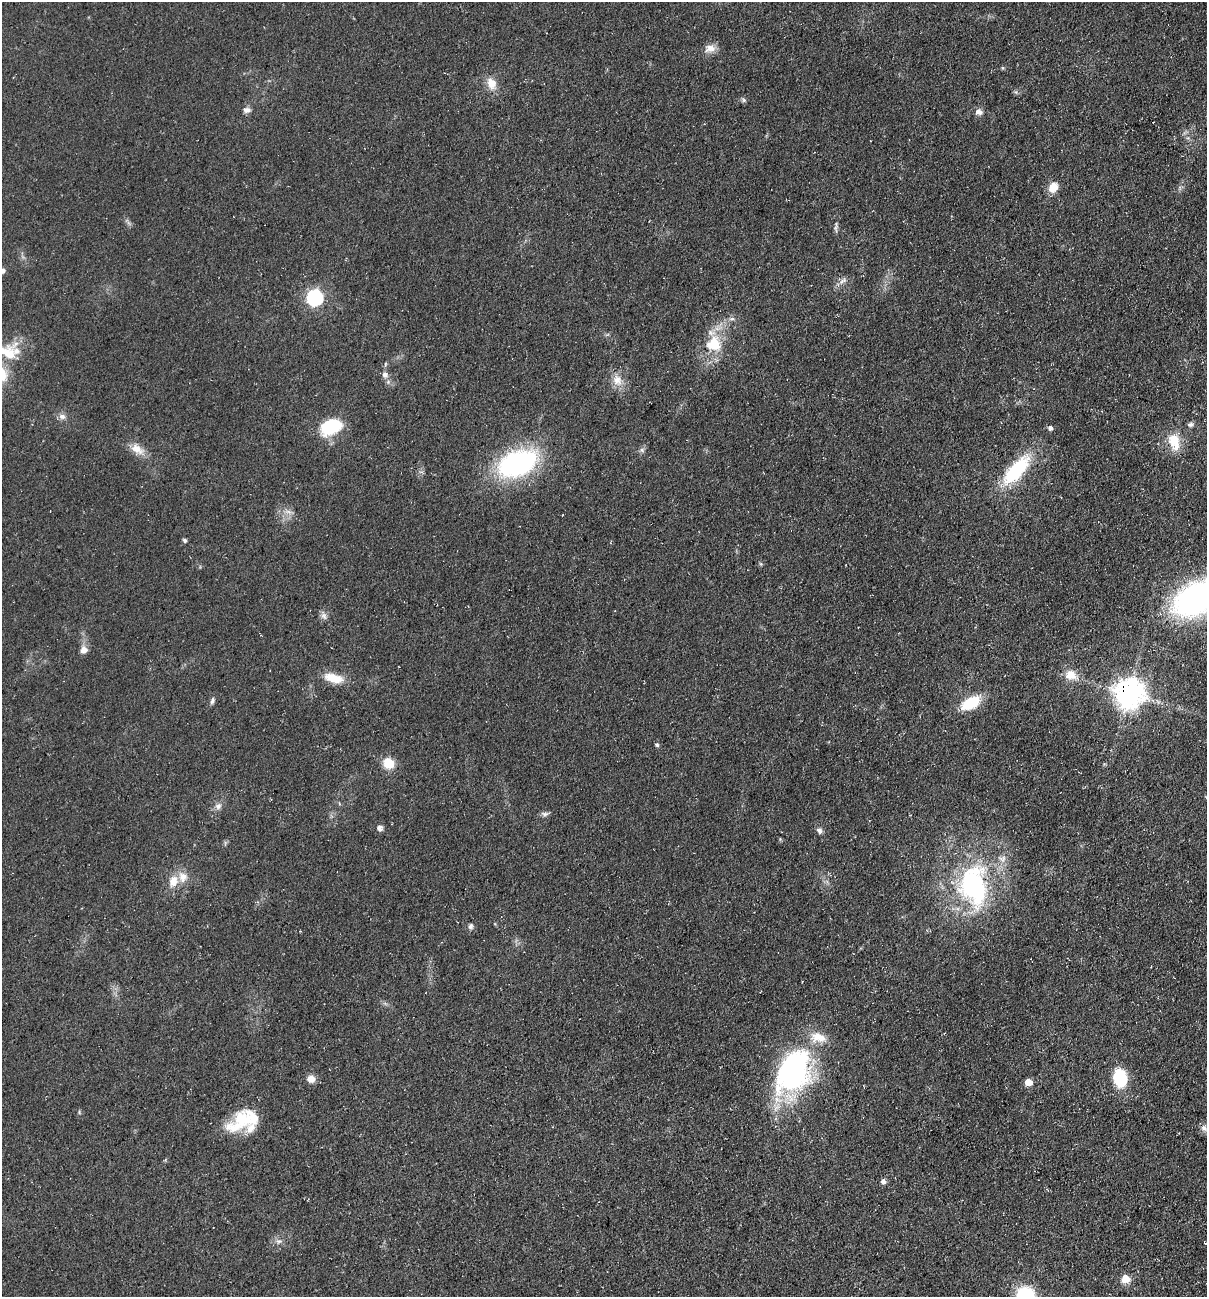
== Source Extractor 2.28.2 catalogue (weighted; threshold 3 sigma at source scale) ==
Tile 6 of 4 x 4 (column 2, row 2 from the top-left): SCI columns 1386-2590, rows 2592-3886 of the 5254 x 5198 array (HDU 1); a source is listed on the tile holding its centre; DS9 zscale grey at full resolution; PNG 1209 x 1299 px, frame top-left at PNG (2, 2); no overlay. Shown black and unused: <1% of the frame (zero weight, under 3 of 5 exposures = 3% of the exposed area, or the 3 px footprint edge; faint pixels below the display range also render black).
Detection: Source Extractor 2.28.2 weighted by HDU 2 'WHT'; one run over the whole footprint, this tile lists its part. Background 0.0903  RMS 0.0087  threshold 0.039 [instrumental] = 3 sigma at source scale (4.5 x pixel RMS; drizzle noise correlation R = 1.50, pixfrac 1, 0.05/0.05 arcsec/px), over >= 5 px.
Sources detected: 60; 4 inside a brighter listed object's ellipse — not listed separately; the other 56 listed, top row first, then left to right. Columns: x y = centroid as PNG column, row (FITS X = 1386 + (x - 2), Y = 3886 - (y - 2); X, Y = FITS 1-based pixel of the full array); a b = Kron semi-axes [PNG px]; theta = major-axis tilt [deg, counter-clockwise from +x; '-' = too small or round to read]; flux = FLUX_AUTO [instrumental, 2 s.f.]
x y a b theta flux
710 48 16 11 11 7.5
492 84 17 12 -68 11
247 110 10 7 8 3.6
979 112 10 8 -13 4.5
1053 187 11 9 54 12
835 228 12 5 -86 2.5
2 271 5 5 - 3.4
843 281 13 6 39 4.1
315 297 7 7 - 220
732 319 8 5 18 2.4
714 344 20 19 - 29
8 353 27 23 -25 30
385 374 9 8 - 4.7
617 380 16 13 -62 11
62 417 10 8 -14 4
1190 424 9 6 16 2.4
331 427 21 14 22 48
1050 428 5 5 - 2.9
1174 441 23 14 -73 19
137 449 21 11 -37 11
642 450 7 6 - 2.1
517 463 36 21 22 160
1016 470 39 15 48 62
288 512 10 4 -9 3.2
185 540 5 4 - 2.2
761 564 6 4 -71 1.1
1196 598 41 26 28 250
324 616 11 7 -62 3.7
84 650 9 8 - 5.9
1071 675 16 13 -9 12
334 678 24 10 -14 17
1129 693 11 10 - 880
212 701 9 5 74 2.3
971 703 21 11 29 32
657 745 5 4 - 1.7
388 763 12 11 - 16
218 806 10 8 57 4.2
545 814 11 6 -5 2.7
379 828 8 6 -86 3.5
819 830 8 7 - 3.1
1002 859 11 10 - 6.4
173 881 13 10 70 11
973 885 52 34 -85 150
471 926 8 6 73 2.6
793 1070 53 35 61 180
1120 1078 14 10 -80 51
311 1079 9 8 - 7.3
1028 1082 5 5 - 14
79 1112 6 3 -73 1
242 1120 38 20 36 43
1204 1128 11 7 -37 4.1
883 1181 7 7 - 2.8
279 1241 8 6 -17 2.8
1205 1243 4 3 - 0.75
1125 1279 8 8 - 12
1025 1295 18 16 20 49
Overlapping masked pixels (flux is a lower limit): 1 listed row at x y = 1129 693
Isophote crosses this tile's border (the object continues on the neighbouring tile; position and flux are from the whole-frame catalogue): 5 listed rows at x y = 2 271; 8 353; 1196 598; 1204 1128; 1025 1295